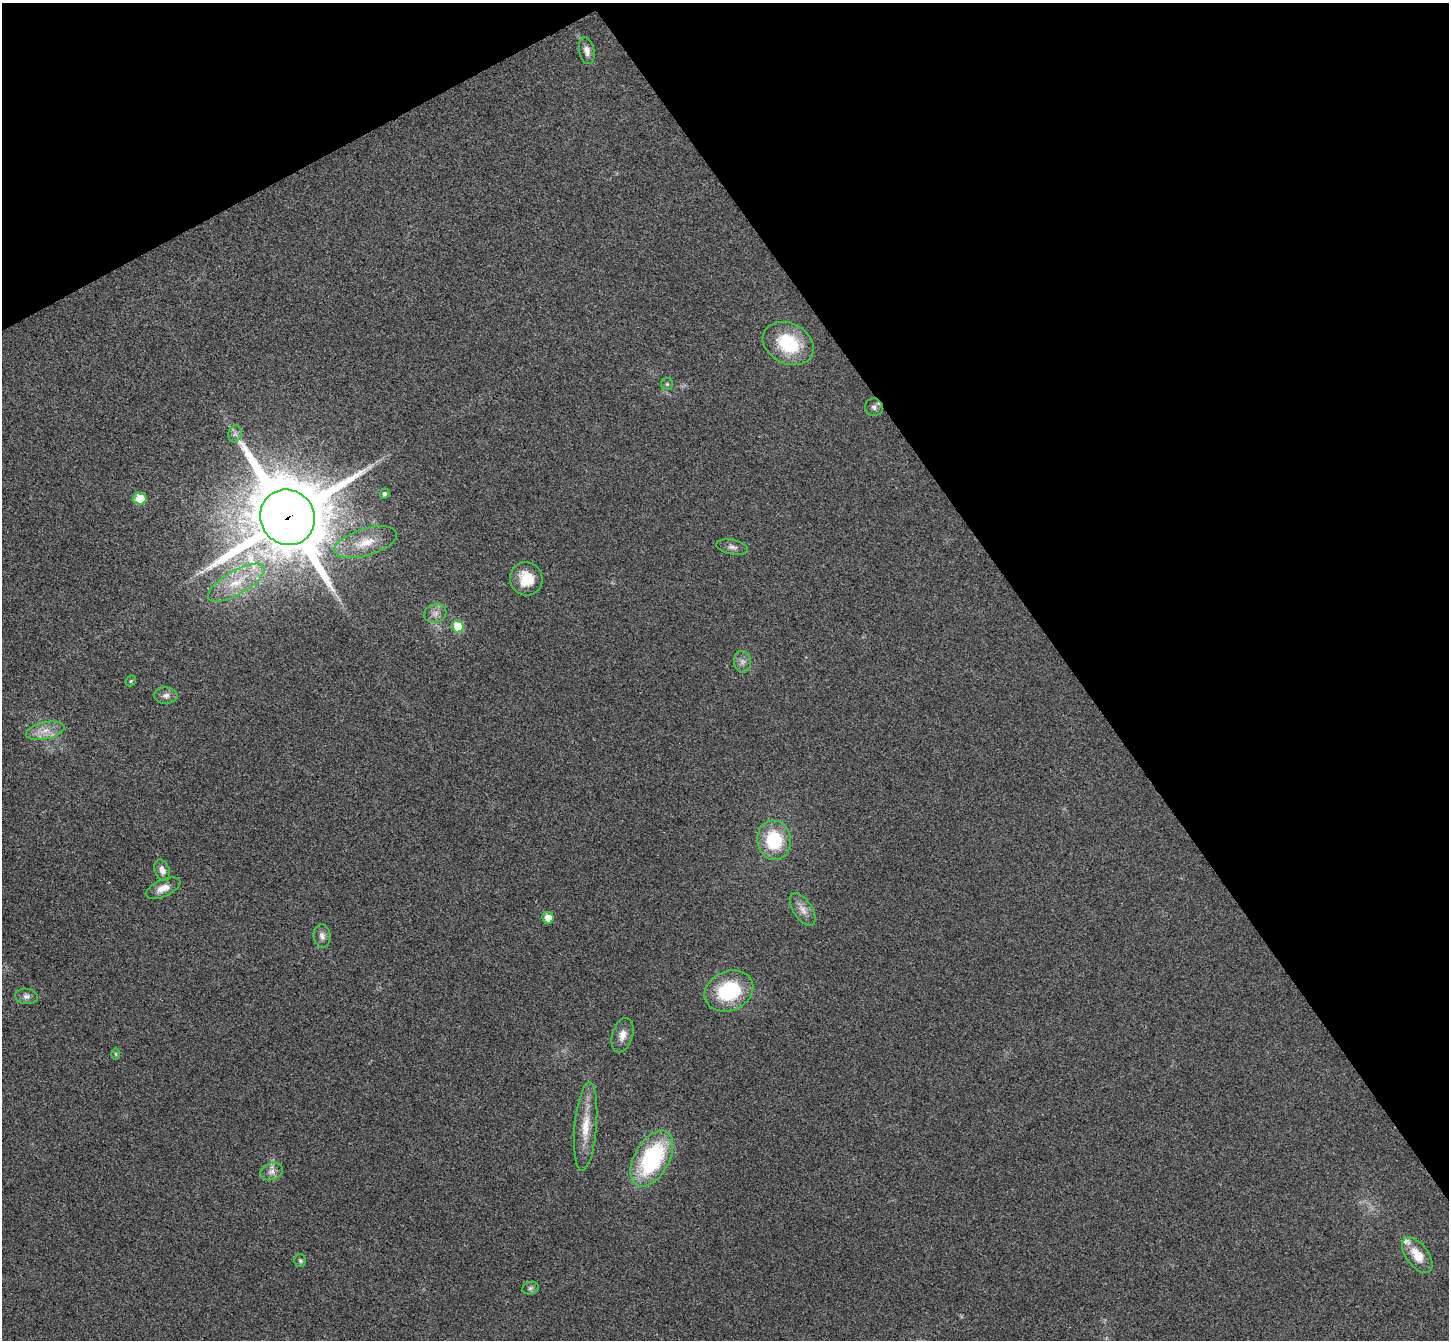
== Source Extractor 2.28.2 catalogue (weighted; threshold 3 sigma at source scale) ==
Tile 3 of 4 x 4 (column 3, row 1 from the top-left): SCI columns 2944-4390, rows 4204-5541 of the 5890 x 5866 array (HDU 1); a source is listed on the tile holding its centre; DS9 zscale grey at full resolution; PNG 1451 x 1342 px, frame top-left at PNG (2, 3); each listed source drawn as its Kron ellipse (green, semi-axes under 4 px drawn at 4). Shown black and unused: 32% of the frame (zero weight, under 3 of 4 exposures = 6% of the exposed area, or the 3 px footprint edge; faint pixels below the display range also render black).
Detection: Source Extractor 2.28.2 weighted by HDU 2 'WHT'; one run over the whole footprint, this tile lists its part. Background 0.0247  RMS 0.0058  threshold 0.0263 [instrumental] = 3 sigma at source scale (4.5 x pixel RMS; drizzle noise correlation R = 1.50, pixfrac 1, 0.05/0.05 arcsec/px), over >= 5 px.
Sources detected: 35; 1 inside a brighter listed object's ellipse — not listed separately; the other 34 listed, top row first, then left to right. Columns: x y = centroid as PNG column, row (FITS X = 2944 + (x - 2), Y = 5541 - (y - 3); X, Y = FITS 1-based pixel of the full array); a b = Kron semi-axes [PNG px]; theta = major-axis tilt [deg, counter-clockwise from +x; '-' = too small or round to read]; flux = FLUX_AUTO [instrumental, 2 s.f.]
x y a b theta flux
587 51 14 7 -78 3.7
788 343 27 20 -26 34
667 384 6 6 - 1
874 407 9 8 - 2.3
235 434 9 6 77 2.1
384 494 5 4 - 1.6
140 498 6 6 - 14
287 517 28 27 - 6900
366 542 32 13 17 15
732 547 16 7 -11 2.8
526 579 17 16 - 14
236 583 32 12 30 18
435 613 11 9 16 3.8
458 626 6 5 - 18
742 662 11 8 -85 3
131 681 6 4 46 0.8
166 696 11 8 -2 2.9
45 731 20 8 12 7
774 840 20 17 -82 32
162 870 11 7 -69 3.6
163 888 18 8 24 6.5
803 909 18 9 -56 5.2
548 918 6 5 - 7.1
322 936 12 8 -83 3
729 991 25 19 24 39
26 996 11 7 -7 2.9
622 1035 18 10 73 5.5
116 1054 6 4 -89 0.78
586 1126 44 11 85 15
652 1159 30 17 60 72
272 1172 12 8 18 3.7
1417 1255 21 11 -53 11
300 1261 6 6 - 1.1
530 1288 8 6 17 1.4
Overlapping masked pixels (flux is a lower limit): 1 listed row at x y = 287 517